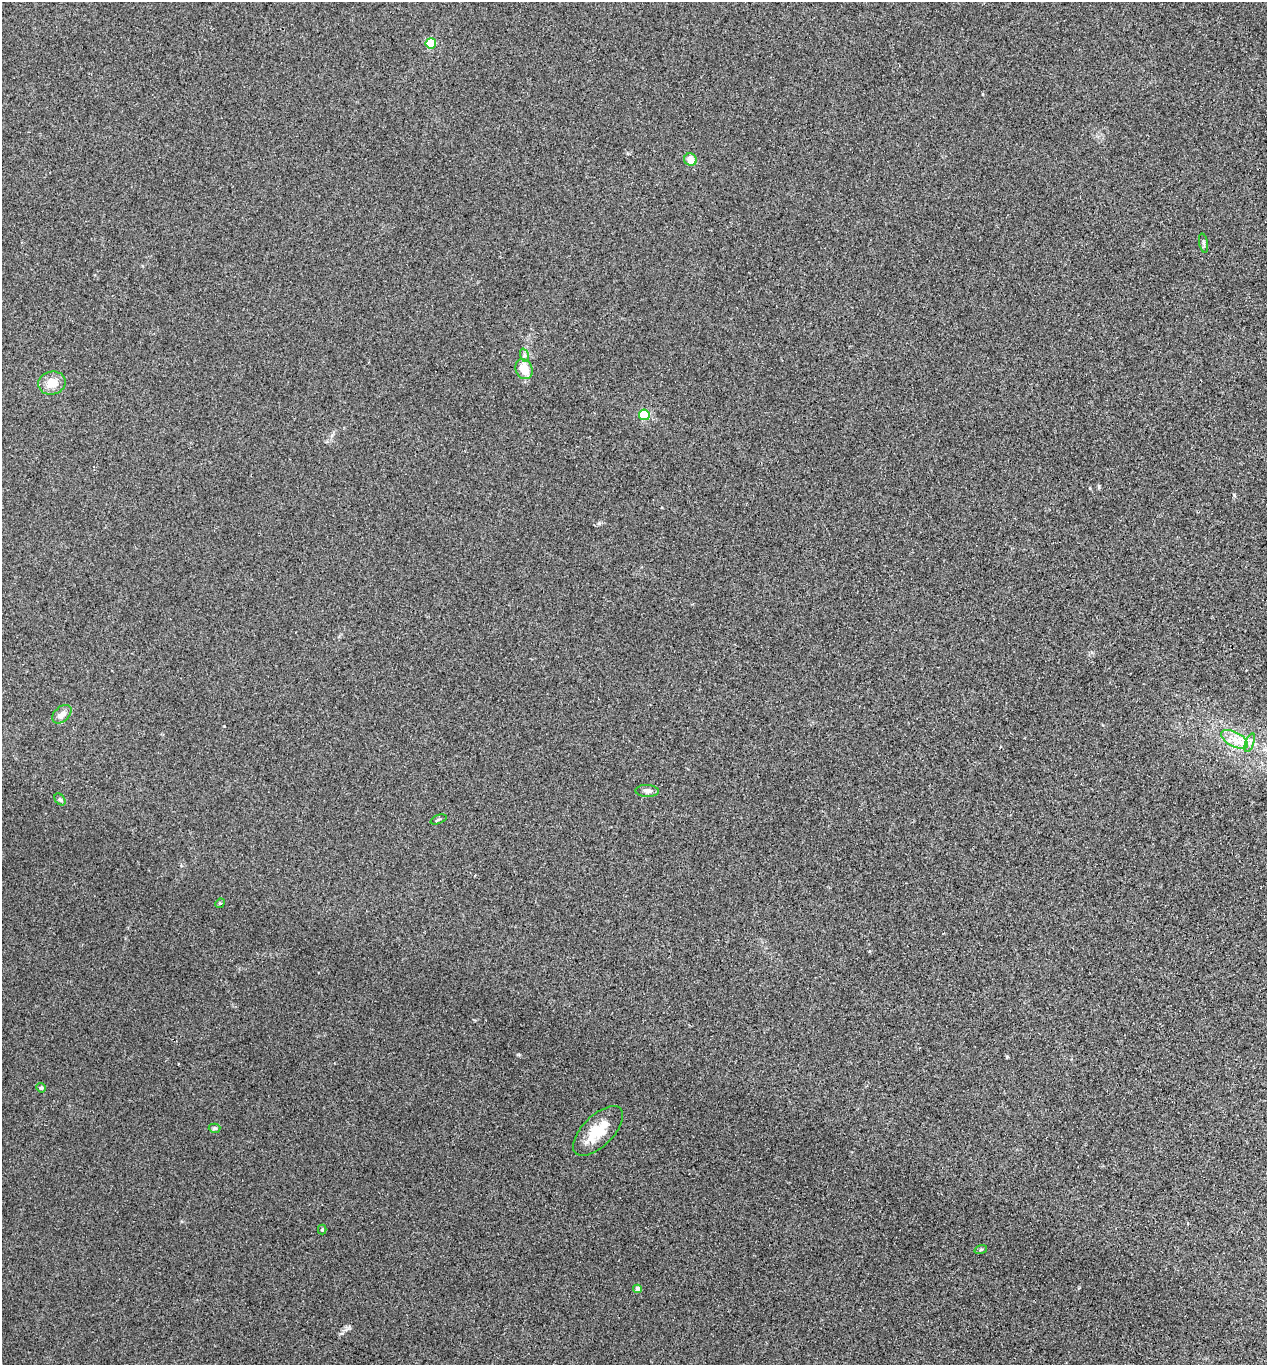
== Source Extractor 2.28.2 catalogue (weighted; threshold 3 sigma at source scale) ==
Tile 6 of 4 x 4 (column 2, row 2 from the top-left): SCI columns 1457-2721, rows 2750-4112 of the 5573 x 5497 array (HDU 1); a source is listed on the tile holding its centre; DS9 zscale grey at full resolution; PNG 1269 x 1367 px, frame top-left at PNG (2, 2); each listed source drawn as its Kron ellipse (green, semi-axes under 4 px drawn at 4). Shown black and unused: <1% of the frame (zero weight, under 2 of 3 exposures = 3% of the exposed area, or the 3 px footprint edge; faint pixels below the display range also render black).
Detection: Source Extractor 2.28.2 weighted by HDU 2 'WHT'; one run over the whole footprint, this tile lists its part. Background 0.0226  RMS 0.0068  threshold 0.0306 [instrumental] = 3 sigma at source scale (4.5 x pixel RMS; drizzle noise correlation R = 1.50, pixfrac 1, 0.05/0.05 arcsec/px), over >= 5 px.
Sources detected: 20; all 20 listed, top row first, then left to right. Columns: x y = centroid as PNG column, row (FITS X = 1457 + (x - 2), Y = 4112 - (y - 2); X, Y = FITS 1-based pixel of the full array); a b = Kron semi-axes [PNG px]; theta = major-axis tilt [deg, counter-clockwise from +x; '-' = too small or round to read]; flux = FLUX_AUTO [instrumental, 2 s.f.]
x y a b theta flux
431 43 5 5 - 41
690 159 6 6 - 6.1
1203 243 10 4 -79 1.3
524 355 7 4 -72 1.4
524 369 10 8 -65 12
52 383 14 11 13 8.6
644 415 5 5 - 40
62 714 11 7 42 3.7
1235 739 14 7 -28 6.6
1250 743 10 3 69 1.5
647 791 12 6 -3 2.4
60 799 7 4 -52 1
438 819 8 2 21 0.73
220 903 5 4 - 0.72
41 1088 5 4 - 0.92
214 1128 6 4 4 1
598 1131 32 15 44 18
322 1229 5 4 - 0.85
981 1249 6 4 19 0.86
638 1289 4 4 - 3.7
Unlisted compact peaks at least as high as the median listed source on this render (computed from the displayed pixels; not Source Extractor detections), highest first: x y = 599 523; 1234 495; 1007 1057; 224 726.